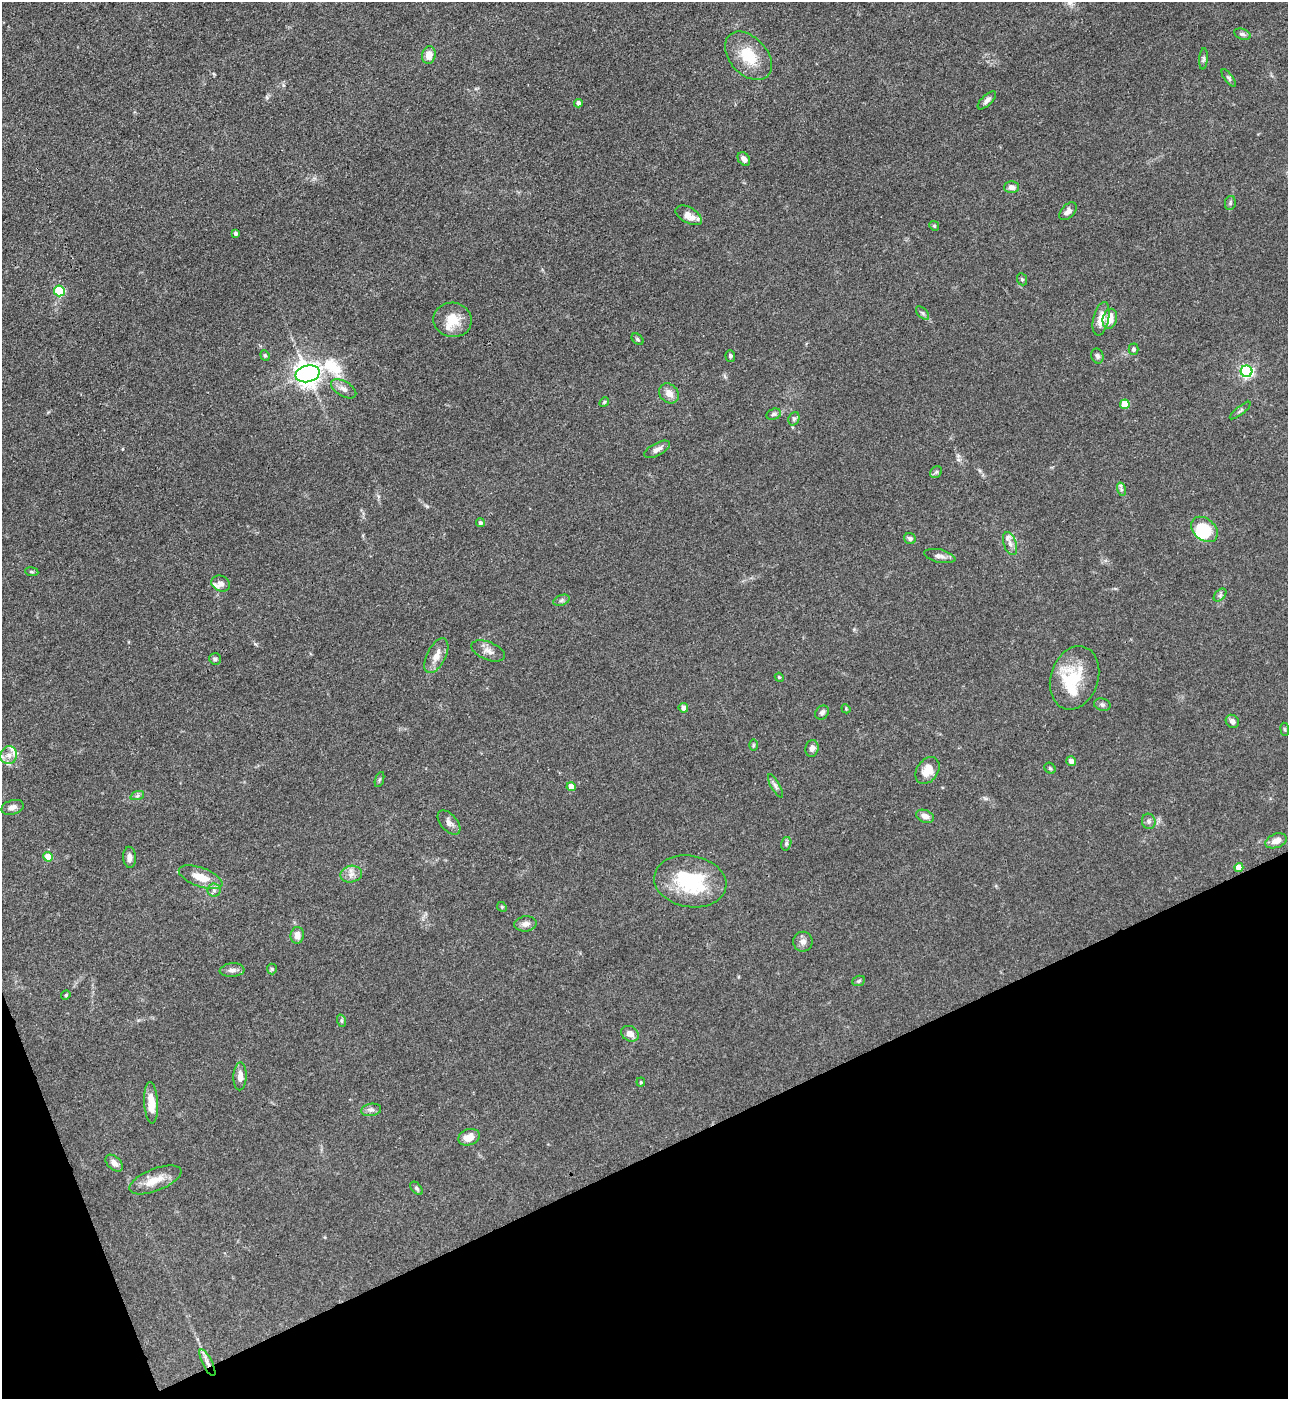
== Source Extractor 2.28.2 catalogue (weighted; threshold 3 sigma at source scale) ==
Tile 14 of 4 x 4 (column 2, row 4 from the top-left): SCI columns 1572-2857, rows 2-1398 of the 5581 x 5590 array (HDU 1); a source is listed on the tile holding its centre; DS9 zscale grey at full resolution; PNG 1290 x 1401 px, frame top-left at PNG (2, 2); each listed source drawn as its Kron ellipse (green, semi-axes under 4 px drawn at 4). Shown black and unused: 19% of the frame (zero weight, under 3 of 4 exposures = <1% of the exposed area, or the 3 px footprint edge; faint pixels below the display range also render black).
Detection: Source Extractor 2.28.2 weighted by HDU 2 'WHT'; one run over the whole footprint, this tile lists its part. Background 0.0534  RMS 0.0055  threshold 0.0246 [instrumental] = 3 sigma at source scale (4.5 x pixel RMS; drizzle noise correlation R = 1.50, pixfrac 1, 0.05/0.05 arcsec/px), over >= 5 px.
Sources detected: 107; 2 inside a brighter object's white glare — neither listed nor drawn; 6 inside a brighter listed object's ellipse — not listed separately; the other 99 listed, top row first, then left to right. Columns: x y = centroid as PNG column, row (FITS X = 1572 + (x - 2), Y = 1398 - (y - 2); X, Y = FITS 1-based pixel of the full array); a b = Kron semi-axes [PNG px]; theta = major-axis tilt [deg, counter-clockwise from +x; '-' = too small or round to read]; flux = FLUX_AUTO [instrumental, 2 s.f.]
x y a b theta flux
1242 34 8 5 -21 1.5
429 55 9 7 80 5.4
748 56 28 18 -47 17
1203 59 11 4 86 1.3
1229 78 10 4 -54 1.1
987 100 12 5 44 2.1
578 103 4 4 - 2.7
744 159 7 5 -53 2.6
1011 187 7 6 - 2.7
1230 203 7 5 78 0.98
1068 211 10 6 47 2.5
689 215 14 8 -30 5.6
934 226 5 4 - 0.74
236 234 4 3 - 1.3
1022 279 6 5 - 0.9
59 291 5 5 - 38
922 313 8 5 -46 1.1
1101 319 17 7 77 6.6
1110 319 10 7 76 8
453 320 19 17 -10 11
638 339 7 4 -42 0.94
1133 349 5 5 - 1.1
265 355 5 4 - 0.73
730 356 6 4 -86 1.2
1097 356 8 6 -72 1.4
1247 371 6 5 - 100
307 374 12 8 14 580
344 389 14 7 -31 3.2
669 393 11 9 -43 4.2
604 402 5 4 - 0.7
1125 404 5 4 - 14
1240 410 13 3 38 1.1
774 414 7 5 17 1.2
794 419 7 5 69 1.2
657 449 14 6 28 2.7
936 472 6 5 - 1.1
1121 489 7 4 -72 1.1
480 523 4 4 - 1.3
1204 529 15 11 -41 22
910 539 6 5 - 1.9
1010 544 12 6 -70 2.9
940 556 16 6 -12 2.5
32 572 7 4 -7 0.78
221 584 9 7 -24 2.4
1220 595 8 4 46 1.2
561 600 8 5 21 1.4
488 651 18 9 -22 3.6
436 656 19 9 63 5.4
215 659 6 6 - 1.2
779 677 5 3 - 0.5
1075 678 32 24 72 22
1102 705 8 6 -16 1.3
683 708 5 4 - 3.3
846 709 5 3 - 0.52
822 713 8 6 44 1.5
1232 721 7 6 - 2.3
1285 729 6 3 -82 0.73
753 745 6 4 89 0.75
812 748 8 6 80 2.3
9 755 9 8 - 3.3
1071 761 5 4 - 2.5
1050 768 6 5 - 0.88
927 770 14 10 55 7.5
379 779 8 3 71 0.71
775 786 13 4 -60 1.7
571 787 4 4 - 5.9
137 796 7 4 18 1
13 807 11 7 16 2.7
925 816 9 6 -22 3.2
1149 821 8 6 -73 1.6
449 823 14 8 -48 2.9
1276 841 11 7 20 4.1
786 844 7 5 75 1.1
48 857 5 4 - 9.6
129 857 10 6 -87 2.8
1239 867 4 4 - 7
351 874 11 8 12 3.4
201 877 23 9 -20 9.5
690 881 36 25 -10 38
214 890 6 6 - 1.6
502 907 5 4 - 0.7
526 924 11 7 7 2.9
297 935 8 6 85 3.8
803 942 10 9 - 2.7
272 969 5 5 - 0.81
232 970 12 6 5 2.5
859 981 6 5 - 0.89
66 995 5 4 - 0.68
342 1021 6 4 -71 0.92
630 1034 9 7 -30 3.9
240 1076 14 6 88 3.7
641 1082 4 4 - 0.57
151 1103 21 7 -87 7.5
371 1110 10 6 9 1.8
469 1137 11 8 19 5.4
114 1163 10 6 -42 3.3
155 1180 28 11 22 8.6
417 1188 8 5 -46 1.1
207 1363 15 5 -63 3
Overlapping masked pixels (flux is a lower limit): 1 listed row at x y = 207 1363